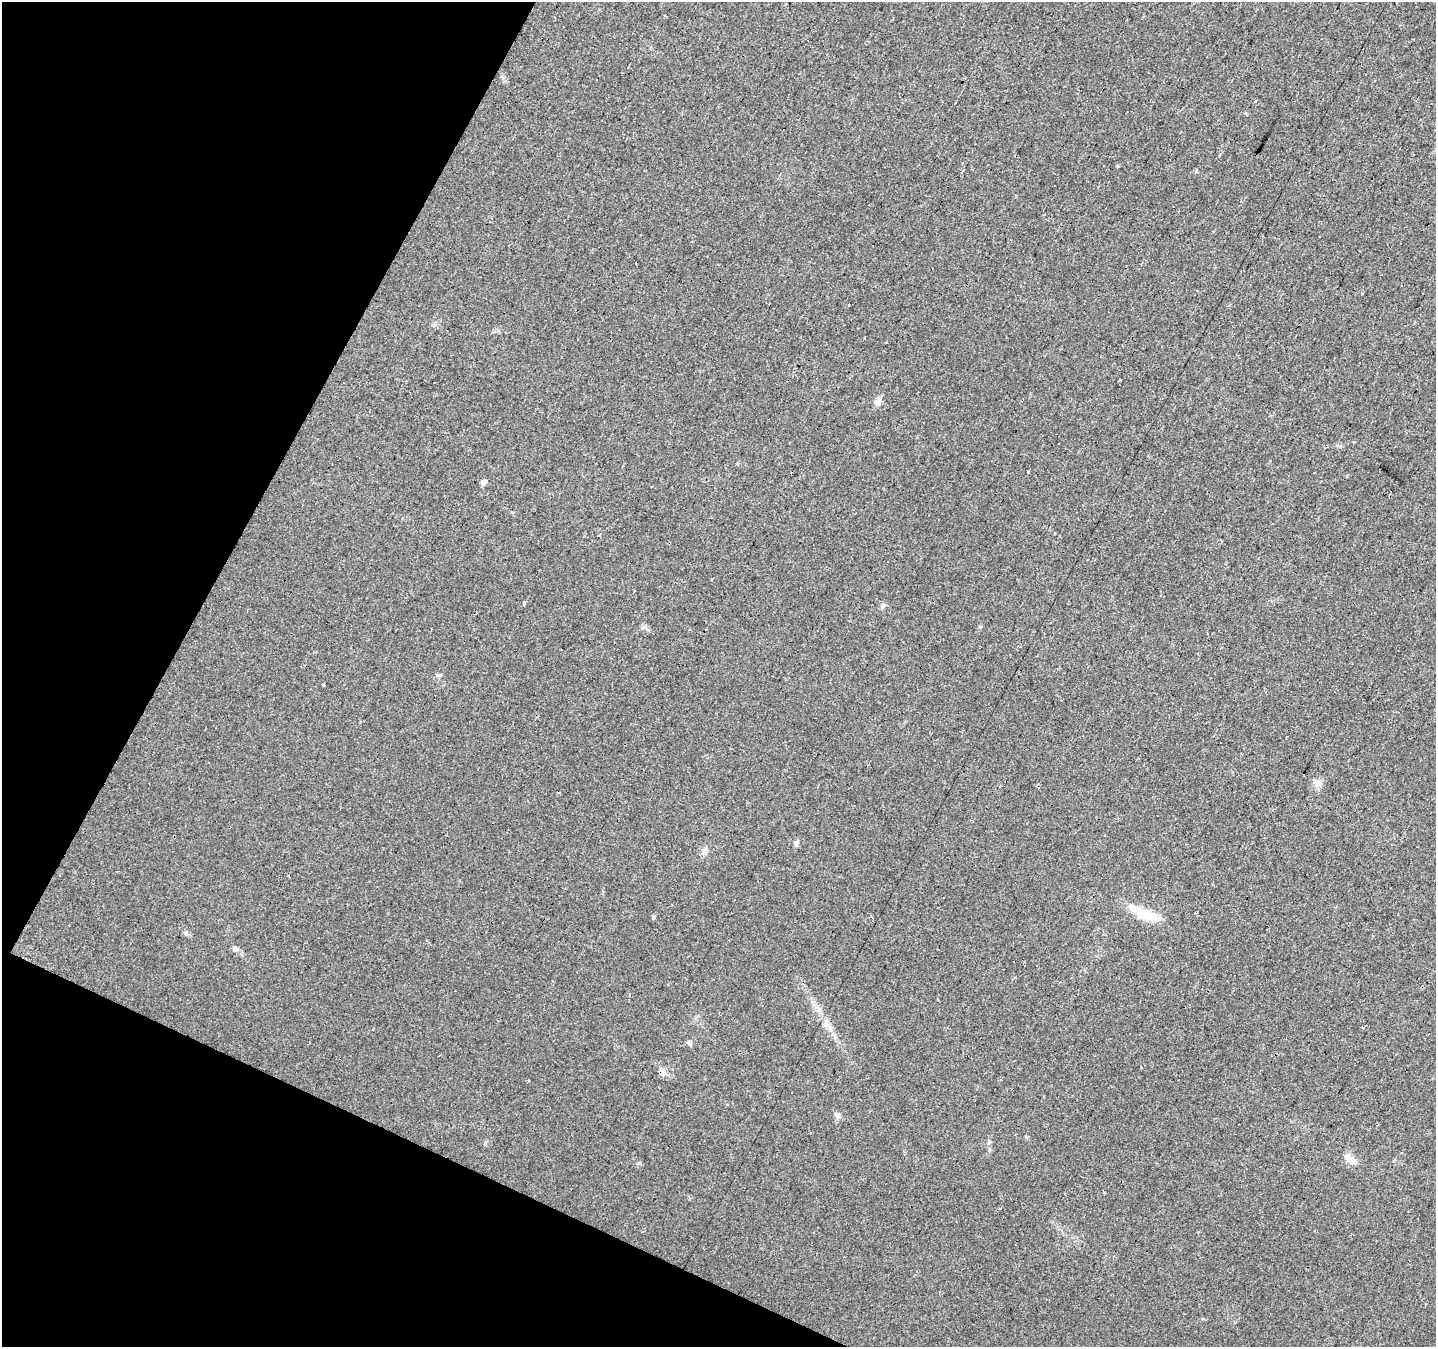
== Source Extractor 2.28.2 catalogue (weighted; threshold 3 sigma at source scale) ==
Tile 9 of 4 x 4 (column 1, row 3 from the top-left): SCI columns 4-1437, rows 1608-2952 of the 5738 x 5839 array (HDU 1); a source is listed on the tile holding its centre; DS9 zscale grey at full resolution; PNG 1438 x 1349 px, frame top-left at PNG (2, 2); no overlay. Shown black and unused: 22% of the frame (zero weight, under 2 of 3 exposures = <1% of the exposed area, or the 3 px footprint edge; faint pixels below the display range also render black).
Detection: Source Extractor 2.28.2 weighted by HDU 2 'WHT'; one run over the whole footprint, this tile lists its part. Background 0.0226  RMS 0.0061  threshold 0.0275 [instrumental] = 3 sigma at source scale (4.5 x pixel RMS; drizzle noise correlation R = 1.50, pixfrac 1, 0.0396/0.0396 arcsec/px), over >= 5 px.
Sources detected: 38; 14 cosmic-ray / hot-pixel residue — not listed; the other 24 listed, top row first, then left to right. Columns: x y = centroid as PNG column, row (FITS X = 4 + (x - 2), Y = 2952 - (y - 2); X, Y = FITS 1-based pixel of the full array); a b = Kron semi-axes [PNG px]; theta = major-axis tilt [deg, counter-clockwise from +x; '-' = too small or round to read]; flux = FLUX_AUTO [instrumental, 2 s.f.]
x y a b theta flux
665 16 4 2 - 0.63
1196 171 6 3 45 0.77
854 290 3 2 - 0.35
878 401 13 7 70 3
1354 442 3 3 - 1.5
1059 444 3 2 - 0.43
483 482 5 4 - 3.8
599 535 4 3 - 37
887 562 3 3 - 2.9
523 604 3 3 - 9.4
882 607 8 5 44 1.4
868 764 3 3 - 0.42
1318 783 12 8 50 3.2
796 843 10 5 89 1.5
705 853 6 6 - 1.7
1144 913 36 11 -24 17
653 917 6 4 89 0.81
186 933 7 4 -19 1.1
235 949 8 6 -41 1.7
1015 977 3 2 - 0.61
663 1071 12 6 87 2.6
791 1092 3 3 - 3.4
837 1115 8 7 - 2.5
1351 1160 19 8 -34 5.1
Unlisted compact peaks at least as high as the median listed source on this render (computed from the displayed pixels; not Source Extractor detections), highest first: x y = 645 627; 485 1143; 830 1027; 639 1163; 1028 472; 1117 166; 980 627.